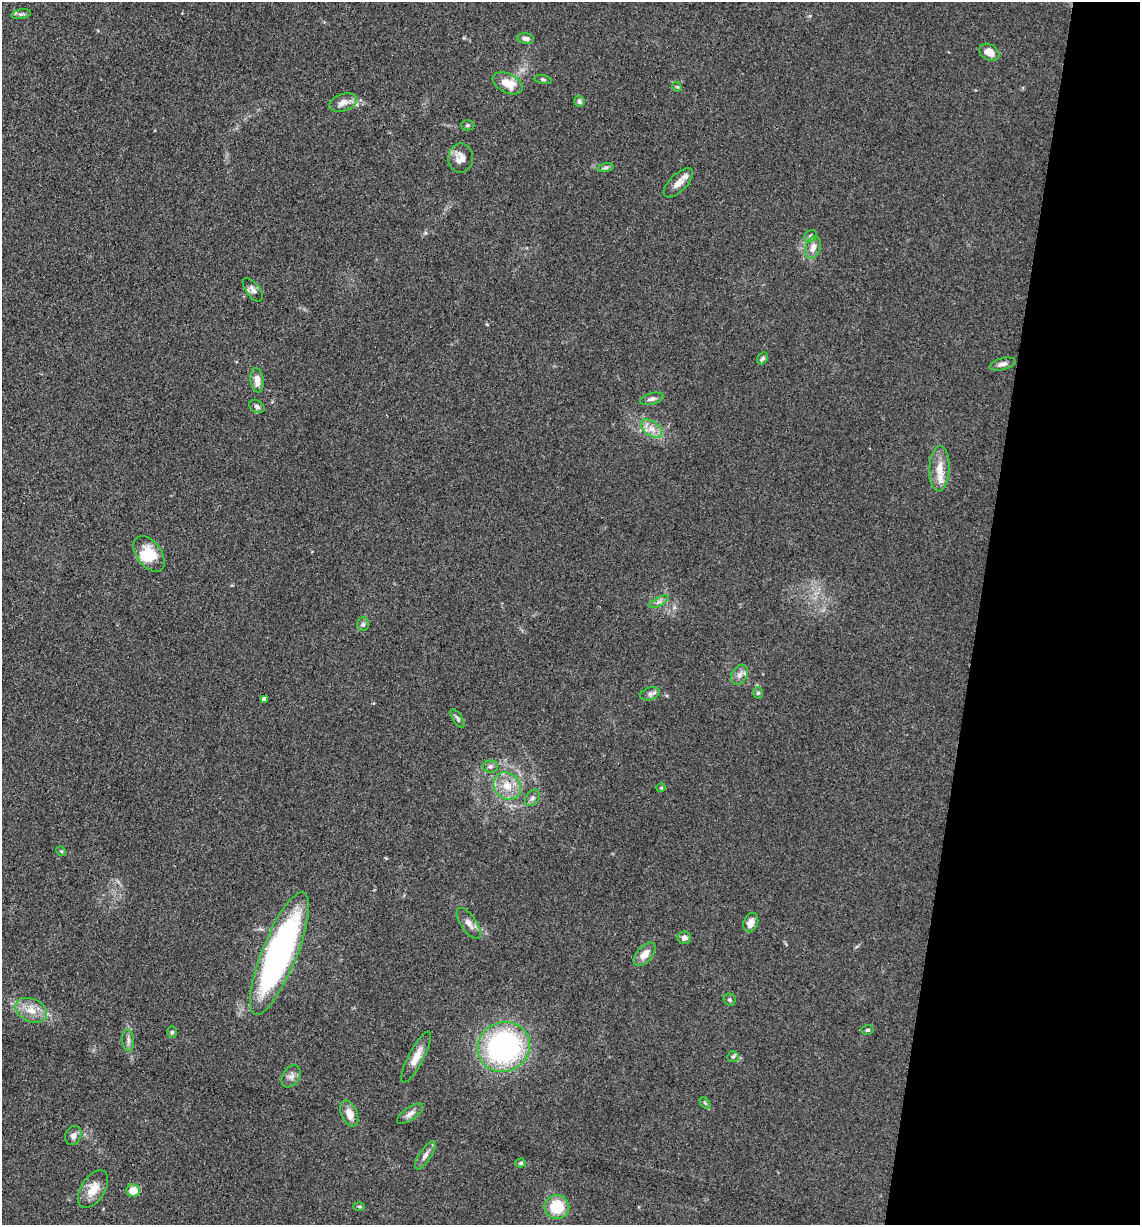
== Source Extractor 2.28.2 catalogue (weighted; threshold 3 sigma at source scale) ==
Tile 8 of 4 x 4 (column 4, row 2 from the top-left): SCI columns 3657-4794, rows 2450-3672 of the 4920 x 4899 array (HDU 1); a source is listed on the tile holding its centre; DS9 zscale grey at full resolution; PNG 1142 x 1227 px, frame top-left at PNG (2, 2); each listed source drawn as its Kron ellipse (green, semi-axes under 4 px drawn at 4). Shown black and unused: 14% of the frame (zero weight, under 3 of 4 exposures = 1% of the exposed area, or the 3 px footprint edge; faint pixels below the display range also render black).
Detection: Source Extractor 2.28.2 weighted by HDU 2 'WHT'; one run over the whole footprint, this tile lists its part. Background 0.104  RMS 0.0065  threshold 0.0294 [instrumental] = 3 sigma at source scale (4.5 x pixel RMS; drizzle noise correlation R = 1.50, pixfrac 1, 0.05/0.05 arcsec/px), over >= 5 px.
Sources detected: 61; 1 inside a brighter object's white glare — neither listed nor drawn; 1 inside a brighter listed object's ellipse — not listed separately; the other 59 listed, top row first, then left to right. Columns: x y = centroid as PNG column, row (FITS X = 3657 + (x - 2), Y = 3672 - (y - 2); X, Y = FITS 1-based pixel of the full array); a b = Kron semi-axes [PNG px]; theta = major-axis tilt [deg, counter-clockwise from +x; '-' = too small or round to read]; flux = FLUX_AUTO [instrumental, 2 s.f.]
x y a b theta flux
21 14 10 4 11 1.7
526 38 8 5 -7 2.2
989 52 11 7 -30 5.8
543 79 8 3 -11 1
508 83 16 9 -27 11
677 87 5 4 - 0.7
579 101 5 5 - 1.6
343 102 14 8 19 5.2
468 125 7 5 1 1.1
461 158 14 12 89 6.5
606 168 8 4 8 1.4
678 183 19 8 44 5.2
810 236 7 5 38 1.4
813 248 11 7 75 4.6
253 290 14 6 -53 3
763 358 6 5 - 1.5
1003 364 13 6 13 3.1
257 380 12 6 -84 5.3
652 399 12 5 14 2.4
257 406 8 6 -33 1.9
652 429 12 7 -35 5.2
939 469 23 10 87 11
149 554 20 12 -53 17
659 602 10 4 28 2
363 624 7 6 - 1.5
739 675 10 7 59 3.1
758 693 5 5 - 1.2
650 694 10 6 17 2.2
264 699 4 4 - 3.4
457 718 10 4 -56 1.5
490 766 7 6 - 1.9
507 786 15 12 -42 10
661 788 4 4 - 0.73
532 798 9 6 53 2
61 851 5 4 - 0.74
469 923 18 7 -55 4.4
751 923 10 7 69 5.8
684 938 6 6 - 2.7
279 954 65 17 68 220
645 954 14 7 49 7.1
730 1000 6 5 - 1.3
31 1010 16 11 -24 8.8
867 1030 6 4 14 0.98
172 1032 6 5 - 1.3
128 1040 11 6 -86 2.4
504 1047 26 24 28 130
416 1057 28 7 62 7.8
733 1057 6 5 - 1.2
291 1076 12 8 58 3.2
705 1103 6 4 -45 1.1
349 1113 13 8 -66 7
410 1114 15 6 36 3.5
73 1136 10 7 64 2.8
425 1155 16 6 57 3.1
521 1163 5 4 - 1.2
93 1189 21 12 57 10
133 1190 7 6 - 9.6
359 1206 6 3 -2 0.76
557 1207 12 12 - 19